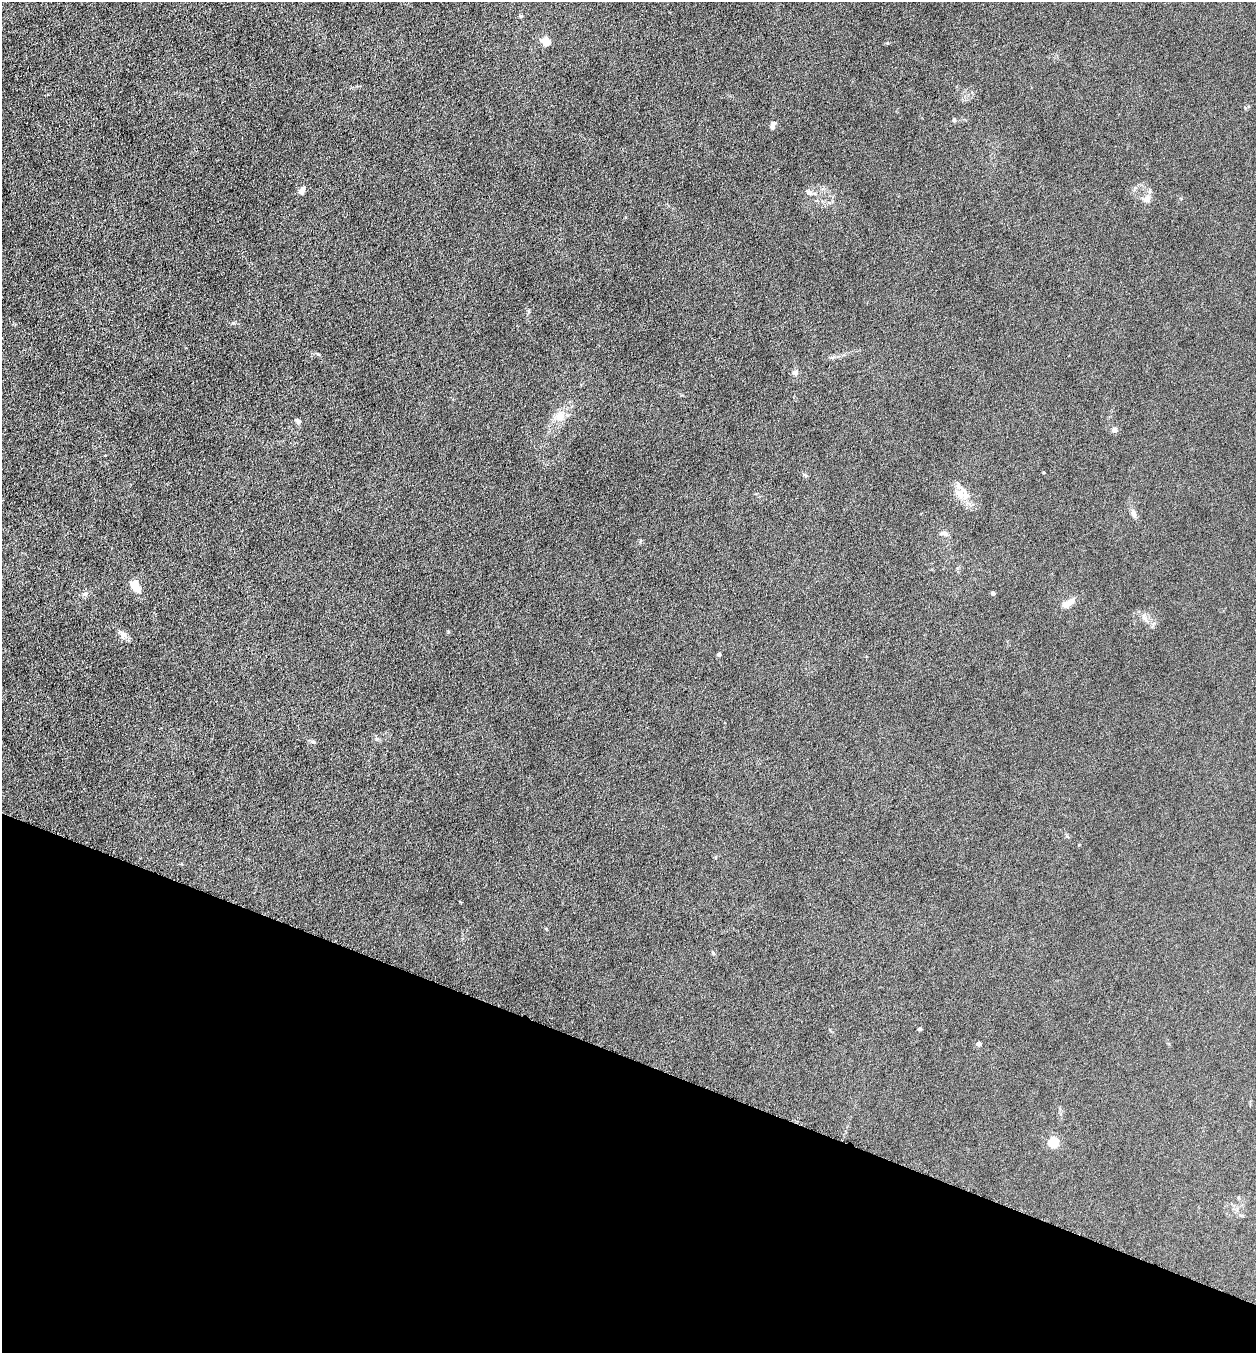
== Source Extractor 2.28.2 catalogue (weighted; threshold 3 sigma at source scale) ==
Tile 15 of 4 x 4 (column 3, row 4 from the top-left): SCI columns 2651-3904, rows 5-1355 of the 5429 x 5413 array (HDU 1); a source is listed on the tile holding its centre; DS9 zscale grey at full resolution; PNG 1258 x 1355 px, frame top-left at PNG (2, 2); no overlay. Shown black and unused: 22% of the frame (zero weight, under 4 of 8 exposures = <1% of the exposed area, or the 3 px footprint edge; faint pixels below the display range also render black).
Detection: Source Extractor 2.28.2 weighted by HDU 2 'WHT'; one run over the whole footprint, this tile lists its part. Background 0.0481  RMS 0.0055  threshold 0.0225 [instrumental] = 3 sigma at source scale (4.09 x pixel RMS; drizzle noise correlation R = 1.36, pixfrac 0.8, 0.05/0.05 arcsec/px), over >= 5 px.
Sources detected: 31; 3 inside a brighter listed object's ellipse — not listed separately; the other 28 listed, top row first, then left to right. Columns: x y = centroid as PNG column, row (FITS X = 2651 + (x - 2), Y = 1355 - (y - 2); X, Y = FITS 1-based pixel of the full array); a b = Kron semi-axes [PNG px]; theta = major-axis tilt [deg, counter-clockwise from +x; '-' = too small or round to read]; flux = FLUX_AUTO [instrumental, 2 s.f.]
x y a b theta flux
546 42 8 8 - 6.5
954 120 5 4 - 0.88
773 125 11 6 68 1.8
302 190 11 6 49 2.1
809 192 11 5 -30 1.7
1147 199 12 8 39 2.7
318 354 5 3 - 0.52
795 372 7 7 - 2
560 416 15 11 54 6.2
298 421 8 5 -46 1.2
1115 430 4 4 - 3.7
105 455 4 2 - 0.34
805 475 6 4 -19 0.64
964 493 22 9 -72 5.7
1133 513 11 6 -71 1.9
942 533 9 6 0 1.5
135 585 13 7 -61 6.8
993 593 4 4 - 1.8
85 594 8 6 2 1.3
1068 603 18 8 33 4.2
1145 618 11 5 -45 2.1
123 634 14 7 -35 2.5
719 654 4 4 - 1.1
377 739 6 4 -19 0.83
313 742 6 4 -1 0.82
920 1029 5 4 - 0.57
979 1044 5 4 - 2
1053 1142 5 5 - 36
Unlisted compact peaks at least as high as the median listed source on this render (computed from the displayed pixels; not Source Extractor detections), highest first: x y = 887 43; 233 323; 713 953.